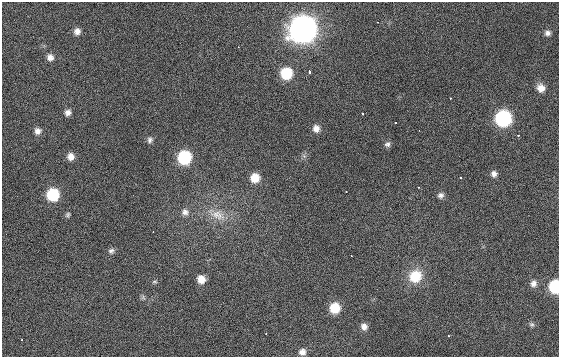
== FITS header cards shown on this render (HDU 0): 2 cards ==
NAXIS1  =                  557 / # of pixels/row
NAXIS2  =                  355 / # of rows in frame

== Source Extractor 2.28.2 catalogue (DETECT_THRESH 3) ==
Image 557 x 355 px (HDU 0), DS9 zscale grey, 1 PNG px = 1 image px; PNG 561 x 359 px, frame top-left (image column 1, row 355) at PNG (2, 2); no overlay
Background 50.3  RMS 3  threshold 8.94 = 3 sigma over >= 5 px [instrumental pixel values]
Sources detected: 48; all 48 listed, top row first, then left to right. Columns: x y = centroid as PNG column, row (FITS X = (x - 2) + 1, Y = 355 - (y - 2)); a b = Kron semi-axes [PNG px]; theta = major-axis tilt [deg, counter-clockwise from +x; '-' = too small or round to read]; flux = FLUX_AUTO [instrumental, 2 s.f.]
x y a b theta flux
377 22 3 2 - 190
303 29 12 11 - 270000
77 31 8 7 - 1100
547 33 8 7 - 740
238 47 2 2 - 170
50 57 9 8 - 1100
309 72 4 3 - 970
286 73 9 9 - 8800
541 88 10 9 - 1800
450 98 3 2 - 260
68 113 8 7 - 900
363 114 3 2 - 310
503 118 10 9 - 32000
395 122 3 3 - 440
316 128 9 8 - 1300
419 130 2 2 - 120
37 131 8 8 - 990
518 135 3 3 - 610
150 140 8 7 - 620
387 144 8 7 - 620
304 156 6 6 - 420
71 157 8 8 - 1400
184 157 9 9 - 16000
494 174 7 7 - 850
460 177 3 3 - 440
255 178 9 8 - 3300
418 187 3 2 - 240
346 192 3 2 - 520
53 195 9 9 - 11000
441 195 8 7 - 720
185 212 9 9 - 1000
68 215 7 6 - 400
218 215 25 14 -21 3900
153 232 3 2 - 200
111 251 8 7 - 620
351 255 3 2 - 130
415 276 17 15 45 5300
201 279 8 7 - 2200
154 282 8 4 0 290
533 283 9 8 - 990
555 287 9 7 -89 13000
143 297 7 6 - 380
335 308 9 8 - 5200
532 324 7 6 - 390
364 327 8 7 - 1100
448 336 3 3 - 220
22 339 3 2 - 240
302 352 8 7 - 1000
At the frame edge (FLAGS 8, measured only in part): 1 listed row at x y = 555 287